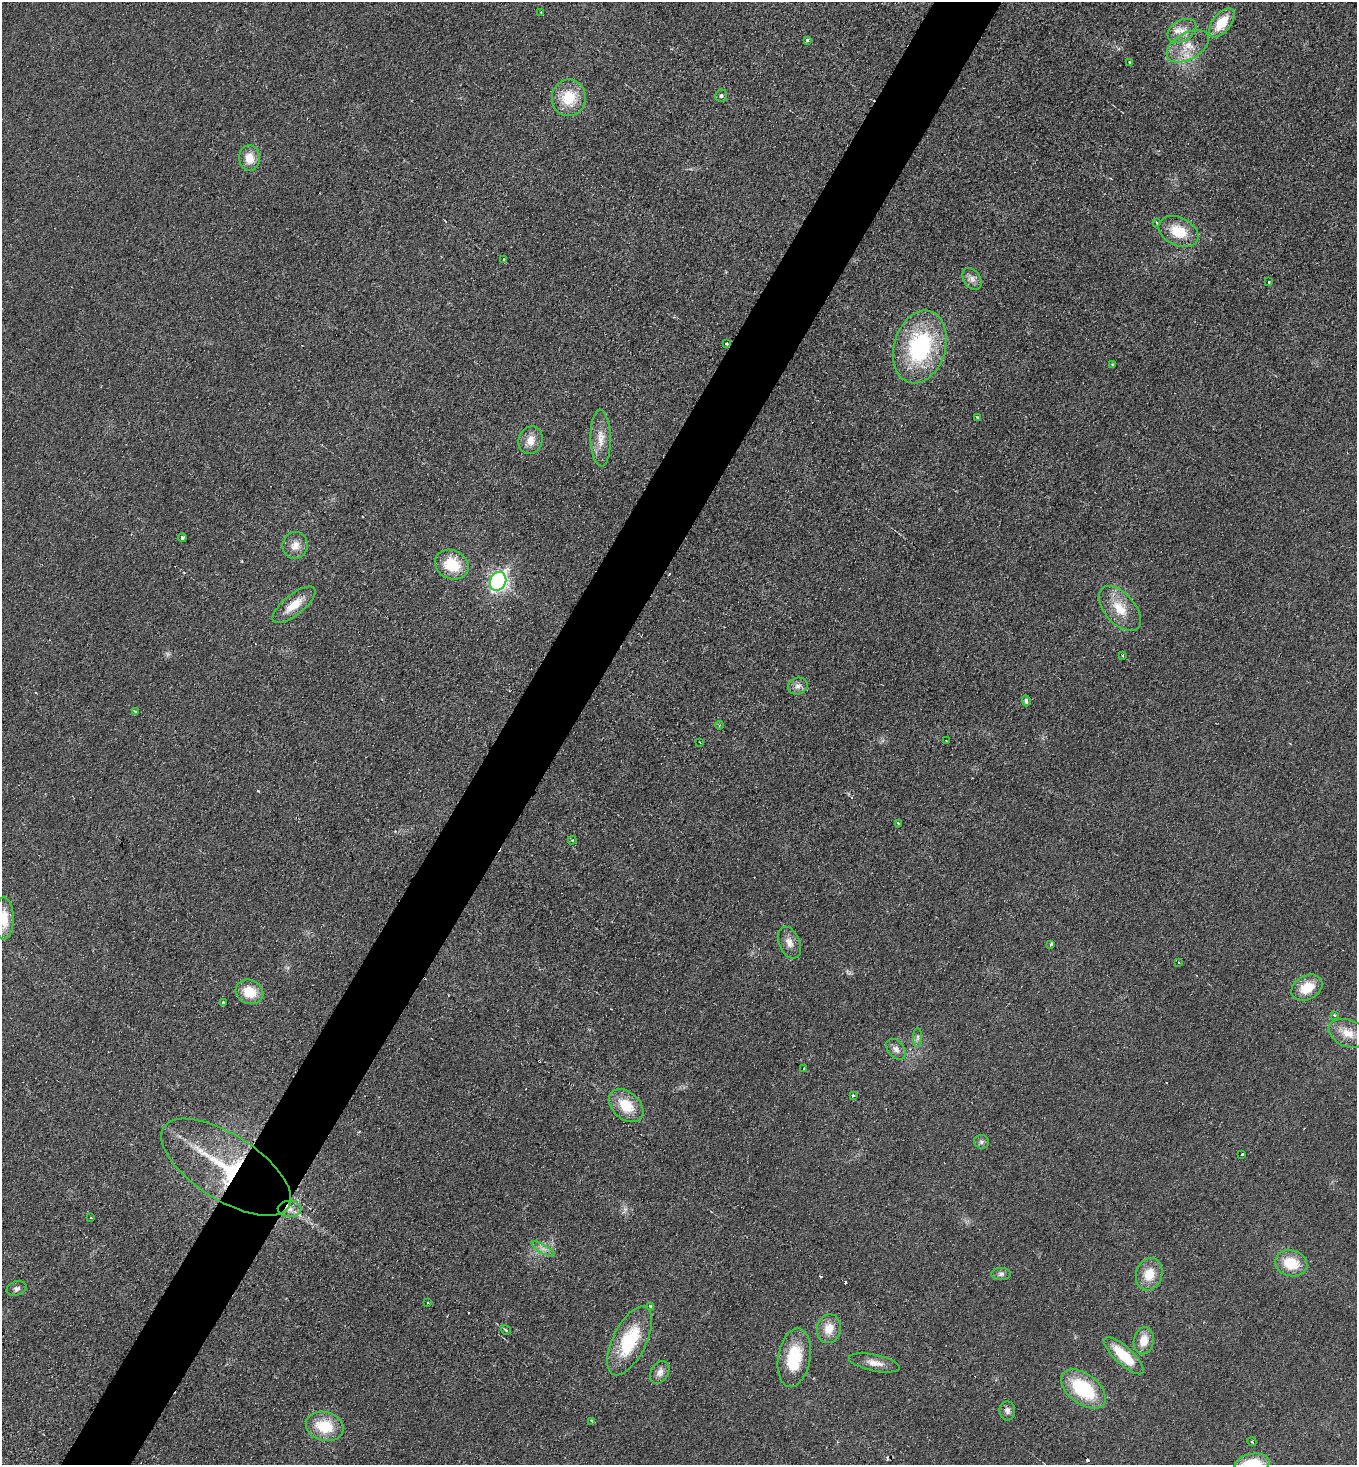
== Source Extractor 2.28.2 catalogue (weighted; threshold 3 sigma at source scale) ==
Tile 7 of 4 x 4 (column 3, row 2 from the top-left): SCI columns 2864-4218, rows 2934-4396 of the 5866 x 5858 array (HDU 1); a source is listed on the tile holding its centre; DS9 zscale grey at full resolution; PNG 1359 x 1467 px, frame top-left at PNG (2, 2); each listed source drawn as its Kron ellipse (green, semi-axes under 4 px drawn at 4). Shown black and unused: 5% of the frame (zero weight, under 2 of 3 exposures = <1% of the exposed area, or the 3 px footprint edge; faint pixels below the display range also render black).
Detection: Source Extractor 2.28.2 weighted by HDU 2 'WHT'; one run over the whole footprint, this tile lists its part. Background 0.025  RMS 0.0061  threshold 0.0273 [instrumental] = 3 sigma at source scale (4.5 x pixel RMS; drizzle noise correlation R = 1.50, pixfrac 1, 0.05/0.05 arcsec/px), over >= 5 px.
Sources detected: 90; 1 too faint to see at this stretch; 12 cosmic-ray / hot-pixel residue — neither listed nor drawn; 2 inside a brighter listed object's ellipse — not listed separately; the other 75 listed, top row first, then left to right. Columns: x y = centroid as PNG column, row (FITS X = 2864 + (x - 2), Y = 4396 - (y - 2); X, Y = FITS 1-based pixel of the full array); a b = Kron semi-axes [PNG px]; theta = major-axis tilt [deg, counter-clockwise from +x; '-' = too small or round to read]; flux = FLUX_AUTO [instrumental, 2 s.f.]
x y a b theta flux
541 12 3 3 - 0.81
1222 23 17 9 52 15
1182 31 15 10 31 6.4
807 40 3 3 - 3.8
1188 46 23 13 30 12
1129 62 2 2 - 0.61
721 96 6 6 - 1.5
569 98 18 17 - 20
249 158 13 10 -87 8.7
1157 223 4 3 - 4.2
1179 232 21 14 -26 17
504 260 3 3 - 1.6
972 279 12 8 -56 3.6
1269 282 3 2 - 0.5
726 344 4 3 - 1.1
920 347 37 25 73 72
1112 365 3 3 - 0.67
977 417 3 3 - 0.63
601 438 28 10 -89 8.9
530 440 14 12 66 6.8
182 538 4 3 - 1.7
295 545 13 12 - 6.3
452 565 17 14 -26 20
498 581 9 8 - 210
294 605 26 10 39 11
1120 609 27 15 -49 15
1123 655 3 2 - 0.8
798 686 10 8 22 3
1026 701 5 3 - 1.4
135 711 4 2 - 0.6
719 725 4 3 - 0.64
946 741 2 2 - 0.63
700 742 2 2 - 0.46
898 823 3 3 - 2.2
572 840 4 4 - 0.75
4 918 21 10 90 12
789 943 17 10 -67 5.2
1051 944 4 3 - 3.1
1179 962 3 2 - 0.88
1307 988 16 12 28 14
249 992 14 12 -23 14
223 1003 3 3 - 2.1
1334 1015 3 3 - 1.3
1348 1033 20 13 -21 10
918 1037 9 4 89 1.6
896 1049 12 8 -50 3.3
804 1068 3 3 - 2
853 1095 3 3 - 1.8
626 1106 20 13 -42 17
981 1142 7 7 - 1.5
1242 1154 3 2 - 2
226 1167 74 32 -33 73
290 1209 12 8 -1 4.4
91 1218 2 2 - 0.67
543 1249 13 4 -30 2.6
1291 1263 16 13 -15 17
1001 1274 10 6 0 2.1
1149 1274 16 13 72 12
17 1288 10 7 17 2
428 1303 2 2 - 0.57
651 1306 3 3 - 1.9
829 1329 14 12 80 9.6
506 1330 5 3 - 0.7
629 1341 37 16 64 36
1144 1341 14 10 81 8.1
1124 1356 25 9 -43 21
794 1358 29 16 80 28
874 1363 26 8 -12 6.2
660 1372 12 8 57 4.1
1083 1389 26 15 -37 40
1007 1411 9 8 - 2.9
592 1421 4 3 - 2.4
325 1426 19 14 -16 21
1252 1442 4 3 - 1.8
1252 1464 18 10 10 22
Overlapping masked pixels (flux is a lower limit): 3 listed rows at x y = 726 344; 226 1167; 290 1209
Isophote crosses this tile's border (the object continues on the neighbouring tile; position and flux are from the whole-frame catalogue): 2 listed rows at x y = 4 918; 1252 1464